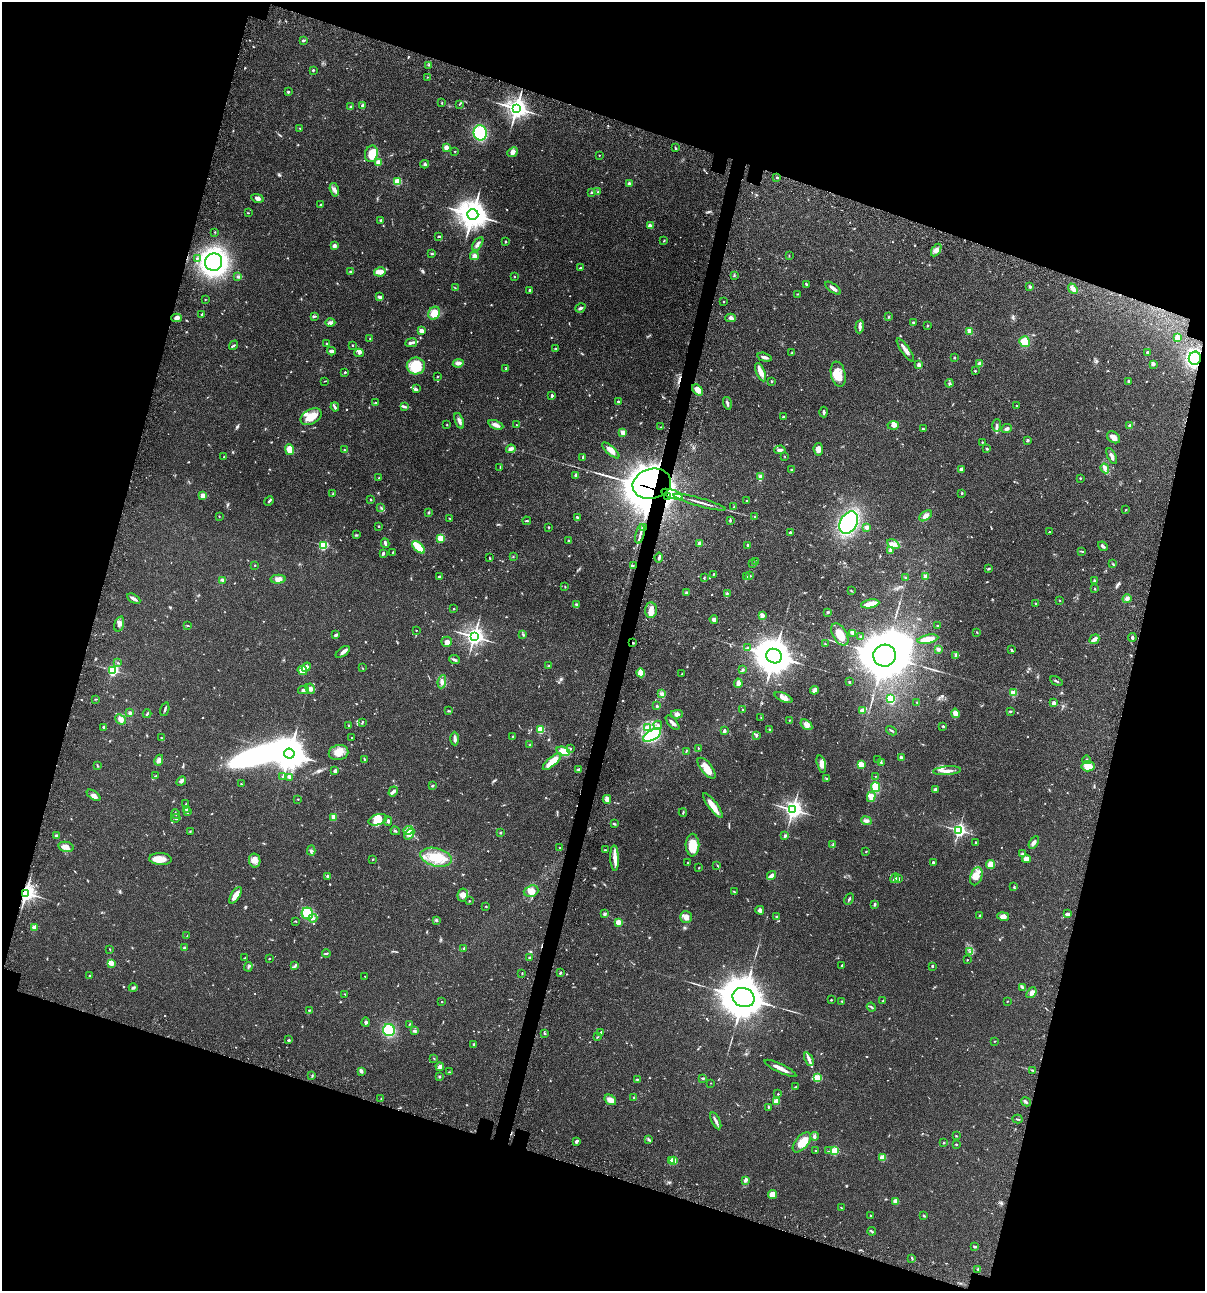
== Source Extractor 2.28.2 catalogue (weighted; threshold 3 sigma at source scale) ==
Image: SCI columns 234-5045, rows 120-5272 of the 5404 x 5390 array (HDU 1 of 3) = the unmasked area's bounding box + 8 px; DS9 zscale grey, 4 x 4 block average (1 PNG px = mean of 4 x 4 image px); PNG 1207 x 1293 px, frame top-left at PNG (2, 2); each listed source drawn as its Kron ellipse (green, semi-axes under 4 px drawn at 4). Shown black and unused: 35% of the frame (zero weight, under 3 of 4 exposures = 9% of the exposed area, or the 3 px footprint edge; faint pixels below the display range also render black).
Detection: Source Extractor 2.28.2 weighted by HDU 2 'WHT'. Background 0.0472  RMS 0.0054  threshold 0.0242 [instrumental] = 3 sigma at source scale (4.5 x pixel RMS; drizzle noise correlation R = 1.50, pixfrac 1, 0.05/0.05 arcsec/px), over >= 5 px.
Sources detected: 823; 3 too faint to see at this stretch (4 x 4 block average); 9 inside a brighter object's white glare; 2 cosmic-ray / hot-pixel residue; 1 long thin detection or spike segment (spike, bleed or trail) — neither listed nor drawn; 12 coinciding with a brighter row at this scale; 40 inside a brighter listed object's ellipse — not listed separately; of the other 756, all 500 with FLUX_AUTO >= 1.56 (the completeness limit of this list) listed and drawn (256 fainter detections not listed), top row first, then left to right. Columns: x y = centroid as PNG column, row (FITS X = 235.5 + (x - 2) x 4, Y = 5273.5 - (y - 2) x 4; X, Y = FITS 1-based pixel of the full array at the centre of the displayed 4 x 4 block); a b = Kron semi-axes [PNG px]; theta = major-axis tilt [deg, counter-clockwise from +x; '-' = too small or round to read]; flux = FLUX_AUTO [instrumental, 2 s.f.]
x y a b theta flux
303 40 3 2 - 5.2
428 65 2 2 - 1.9
313 70 2 2 - 7.6
427 77 2 2 - 1.7
288 92 2 2 - 4.6
442 103 2 2 - 2
459 104 4 2 - 2.7
363 106 4 3 - 8.3
351 107 3 2 - 10
516 108 4 3 - 2100
300 128 2 2 - 1.7
480 133 7 6 - 150
446 147 2 2 - 56
675 148 3 2 - 3.8
455 151 2 2 - 1.7
513 152 6 4 41 12
371 154 8 6 76 63
599 155 2 2 - 1.6
378 162 2 2 - 69
425 164 4 2 - 5.3
777 177 2 2 - 6.3
397 182 2 2 - 160
629 184 2 2 - 26
334 190 7 3 -75 10
591 192 3 2 - 2.6
598 192 2 2 - 2.2
258 198 6 4 -13 11
321 205 2 2 - 20
248 213 3 2 - 1.6
473 215 6 5 - 4500
381 220 2 2 - 2.3
650 226 3 3 - 13
215 232 2 2 - 2
439 236 3 2 - 2.7
664 241 3 2 - 2.2
505 242 2 2 - 3.9
478 244 7 2 58 7.4
335 246 4 4 - 6.4
936 250 7 4 58 12
432 254 3 2 - 4.6
474 256 4 4 - 12
789 256 3 2 - 1.7
197 258 2 2 - 1.8
214 262 9 8 - 1200
580 268 2 2 - 2.7
351 272 3 2 - 4.2
380 272 6 4 11 14
734 275 3 2 - 1.7
514 276 2 2 - 1.8
237 277 3 2 - 2.8
806 284 4 2 - 3.7
1030 287 3 3 - 5.1
455 288 3 2 - 2.3
833 288 9 3 -36 12
1073 289 6 3 -49 18
530 291 4 2 - 2.9
797 294 3 2 - 1.7
380 297 4 2 - 9.6
205 299 2 2 - 1.6
723 301 2 2 - 1.8
580 308 5 3 - 6.7
434 313 7 5 61 42
202 314 3 2 - 3.4
314 316 4 2 - 2.9
889 317 3 2 - 2.2
176 318 5 4 - 12
731 318 5 3 - 7.2
330 323 5 4 - 8.1
913 323 3 2 - 3.7
928 325 2 2 - 1.6
860 327 7 3 85 8.2
421 330 4 3 - 15
970 331 4 3 - 12
1177 337 2 2 - 72
370 338 2 2 - 4.1
1024 342 5 5 - 35
327 343 3 2 - 2.4
411 343 6 2 9 12
233 345 5 2 - 3.8
352 345 2 2 - 2.3
556 348 3 2 - 1.6
905 350 14 3 -55 21
331 351 4 3 - 8.2
1147 352 3 2 - 3.4
359 353 5 3 - 6.6
792 353 3 2 - 3
764 357 7 2 -15 9.4
954 357 3 2 - 2.2
1195 358 6 6 - 300
458 363 5 4 - 12
980 364 3 3 - 9.1
1153 364 4 3 - 7
919 365 2 2 - 41
416 366 9 8 - 92
506 369 3 2 - 2
975 371 2 2 - 7.2
345 372 2 2 - 6.5
761 372 10 3 -67 26
838 374 13 7 -79 51
438 376 3 2 - 2.4
325 381 3 2 - 1.6
772 381 3 2 - 2.3
1129 381 3 2 - 4.1
949 383 4 3 - 4.8
417 389 3 2 - 1.7
697 390 6 4 -48 22
552 396 3 2 - 5.7
376 402 2 2 - 1.6
618 402 2 2 - 3.4
727 403 6 2 -75 8.4
1016 405 2 2 - 3.5
404 406 3 2 - 3.4
335 407 4 3 - 6
824 412 5 2 - 5.9
311 417 11 7 27 48
783 417 3 2 - 2.9
459 421 8 3 -69 11
447 425 2 2 - 1.7
496 425 8 3 -24 14
517 425 3 2 - 1.6
893 425 5 4 - 11
997 426 6 3 88 6
1130 426 2 2 - 35
661 427 2 2 - 1.6
923 429 2 2 - 4.2
1007 429 5 3 - 8.1
623 432 2 2 - 64
1113 437 7 5 -36 17
1028 440 3 2 - 4.3
982 442 2 2 - 1.9
511 449 5 2 - 14
818 449 6 4 -83 18
987 449 2 2 - 12
290 450 5 4 - 42
345 450 3 2 - 2.5
611 450 11 3 -42 24
780 450 6 2 4 12
784 456 2 2 - 1.7
1112 456 8 2 -66 11
224 457 2 2 - 6
582 457 3 2 - 3.2
500 467 3 2 - 1.8
1105 468 5 3 - 8.6
961 469 2 2 - 36
792 470 4 2 - 2.8
576 475 4 3 - 8.6
761 477 4 3 - 11
379 478 2 2 - 2.7
1080 478 2 2 - 2.4
652 484 19 15 15 2800
962 493 2 2 - 8.6
333 494 2 2 - 2.9
672 494 11 2 -18 59
203 496 2 2 - 71
668 496 4 2 - 4.9
371 499 3 2 - 1.7
746 500 2 2 - 1.7
269 501 5 2 - 4.2
700 502 27 2 -16 18
381 507 4 2 - 2.9
734 507 2 2 - 1.9
1126 510 2 2 - 2.4
429 512 3 2 - 3
219 516 2 2 - 1.9
925 516 7 4 34 15
577 517 3 2 - 4.3
755 517 2 2 - 8
450 518 3 2 - 1.8
730 520 4 2 - 3.9
527 521 4 2 - 3.5
849 523 12 8 59 380
379 526 2 2 - 2.1
549 527 2 2 - 2.3
643 527 3 2 - 2.8
867 527 2 2 - 47
790 532 3 3 - 4.1
1049 532 2 2 - 1.9
640 534 10 2 76 11
356 535 3 2 - 2.8
440 538 2 2 - 180
569 541 2 2 - 11
385 543 5 2 - 5.5
699 544 2 2 - 44
893 544 6 3 -29 11
323 545 2 2 - 290
748 545 3 2 - 5.3
1103 546 5 2 - 8.9
418 547 8 3 -42 76
890 550 4 3 - 5.1
1082 551 3 2 - 2.9
393 552 3 2 - 1.6
383 553 2 2 - 5
513 557 2 2 - 1.7
659 557 5 2 - 7.7
490 558 2 2 - 2.8
756 561 3 2 - 4.1
752 563 2 2 - 1.6
1113 564 3 2 - 3.1
255 565 2 2 - 1.7
633 566 2 2 - 1.7
988 569 3 2 - 3.1
714 574 3 2 - 1.7
746 576 2 2 - 1.6
750 576 3 2 - 2.5
925 576 2 2 - 50
439 577 4 3 - 6.3
704 577 2 2 - 2.2
905 577 3 2 - 2.5
278 579 7 4 0 17
223 580 3 2 - 4.6
1094 581 3 2 - 5.4
565 587 3 2 - 1.8
1095 589 2 2 - 2.1
851 591 3 2 - 2.4
686 593 3 2 - 4.4
727 593 3 2 - 3
1127 598 4 3 - 9.6
134 599 7 2 -30 10
1059 600 2 2 - 1.9
1035 603 2 2 - 2.5
576 604 3 3 - 4.5
870 604 9 3 10 36
454 609 2 2 - 2.9
651 610 7 6 - 22
828 612 3 2 - 4.6
762 615 3 2 - 16
714 619 4 4 - 8.1
119 624 8 4 72 13
188 626 3 2 - 1.7
937 626 2 2 - 7.9
416 630 2 2 - 1.8
977 632 2 2 - 2.1
852 633 3 2 - 3.3
336 635 3 2 - 4.7
523 635 3 2 - 2.7
840 635 12 7 -60 52
860 636 2 2 - 2
474 637 3 3 - 1400
1132 637 4 2 - 6.9
928 639 10 3 11 50
1094 639 5 3 - 15
447 642 5 5 - 10
633 643 2 2 - 2.8
825 644 3 2 - 1.9
748 648 4 2 - 3.8
938 649 3 3 - 7.7
1011 650 3 2 - 4.1
343 652 8 3 36 10
955 655 3 2 - 3.6
774 656 8 7 - 6800
884 656 11 11 - 15000
455 660 5 2 - 5.5
118 663 2 2 - 2
549 666 2 2 - 1.7
306 667 5 4 - 17
362 668 2 2 - 1.7
743 669 2 2 - 1.9
113 670 2 2 - 520
302 670 5 4 - 29
641 673 4 3 - 35
682 674 2 2 - 2.1
1056 681 6 2 -29 4.2
442 682 7 3 82 9.2
849 682 3 2 - 2.9
738 683 4 3 - 16
310 689 5 4 - 16
303 690 5 3 - 9.2
814 690 4 3 - 16
1013 693 2 2 - 110
662 694 4 2 - 4.8
783 697 9 4 -24 19
96 699 2 2 - 2
891 699 4 4 - 78
917 702 2 2 - 1.6
1054 703 2 2 - 34
657 706 3 2 - 2.3
165 709 7 2 74 5.3
743 710 3 2 - 5.2
449 711 4 2 - 2.5
862 711 2 2 - 32
1010 711 3 2 - 2.2
130 713 3 2 - 6.3
955 713 5 3 - 20
147 714 4 2 - 4.1
677 714 6 4 2 9.8
761 718 3 2 - 1.7
121 719 5 4 - 15
789 720 2 2 - 1.6
362 722 4 2 - 2.5
672 723 9 2 -48 12
349 725 2 2 - 3.3
658 725 4 3 - 5.9
806 725 6 4 -36 13
943 726 3 2 - 4.3
104 727 3 2 - 4.2
648 727 4 3 - 6.3
541 729 2 2 - 160
769 730 3 2 - 3.6
724 731 3 2 - 6.6
891 731 6 2 -30 3.9
652 735 10 5 31 240
756 735 4 3 - 5.6
351 737 2 2 - 2.5
512 737 3 2 - 1.8
161 738 2 2 - 1.6
455 739 7 2 -88 14
530 745 2 2 - 2.4
571 748 2 2 - 2.3
698 748 2 2 - 3.4
563 751 7 4 -15 42
686 751 4 2 - 2
339 753 10 7 11 35
289 754 5 5 - 5600
901 757 3 2 - 9.1
159 760 5 4 - 11
365 760 4 2 - 3.9
877 760 3 2 - 1.9
1087 760 4 2 - 3.7
552 762 12 4 42 54
881 763 4 2 - 3.6
821 764 9 4 -75 21
861 764 3 2 - 46
97 766 3 2 - 2.2
1088 766 6 5 - 36
707 768 12 5 -51 32
579 769 3 2 - 3.4
335 771 4 3 - 7.1
947 771 14 3 4 17
156 776 3 2 - 3.5
282 776 2 2 - 1.7
876 776 2 2 - 1.7
290 778 4 3 - 7.3
827 779 2 2 - 2.3
181 781 5 3 - 6.1
241 784 2 2 - 2.2
432 786 3 2 - 3.2
875 787 5 3 - 82
935 789 3 2 - 8.8
393 791 5 4 - 8
93 795 8 4 -35 11
871 797 5 4 - 16
298 799 2 2 - 2
607 799 4 3 - 18
186 804 2 2 - 2.1
713 806 15 4 -52 37
186 809 4 2 - 4.8
793 810 3 3 - 1300
187 812 4 2 - 3.1
683 812 4 2 - 2.8
176 814 5 2 - 3.1
334 817 2 2 - 95
176 818 5 2 - 5.5
378 820 9 5 18 28
388 821 4 2 - 4.4
866 821 5 4 - 9.1
614 824 4 2 - 3.6
408 830 5 3 - 29
959 830 3 2 - 790
190 831 2 2 - 1.8
395 831 5 2 - 3.7
500 833 2 2 - 2.6
409 834 6 4 53 13
56 835 3 2 - 4.1
785 836 4 2 - 4.1
976 842 3 2 - 2.5
1034 842 7 3 59 9.9
692 845 11 7 -89 56
833 845 3 2 - 2.3
66 847 8 5 -12 20
560 848 2 2 - 1.7
311 850 5 2 - 6.2
605 850 3 2 - 3.4
866 851 2 2 - 2
1022 854 4 2 - 3
436 857 16 9 -13 69
615 858 13 4 -88 25
160 859 11 6 -4 31
372 859 2 2 - 1.6
1026 859 4 4 - 21
255 860 7 5 -78 16
933 862 3 2 - 4.5
688 863 2 2 - 5
717 865 2 2 - 1.6
990 865 4 3 - 35
699 867 3 2 - 2.2
328 876 3 3 - 5.5
771 876 5 2 - 18
976 876 9 6 72 25
895 878 5 3 - 6
898 878 4 3 - 7
1013 887 2 2 - 2.2
531 891 7 5 19 23
734 892 3 2 - 2.8
26 893 3 3 - 1400
235 895 9 4 59 21
463 895 6 5 - 15
849 899 6 2 62 4.5
469 901 2 2 - 2.6
875 904 3 2 - 5.5
486 906 2 2 - 2.1
760 910 4 4 - 8.9
307 914 6 5 - 70
605 914 4 3 - 4.8
1068 914 3 2 - 7.8
980 916 2 2 - 14
1003 916 6 4 -12 16
686 917 6 5 - 20
776 917 2 2 - 4.4
313 918 4 3 - 8.2
436 920 3 2 - 4.9
296 921 2 2 - 2
618 922 2 2 - 100
34 927 2 2 - 70
187 936 2 2 - 2.9
184 948 2 2 - 17
110 949 2 2 - 2.1
464 949 3 2 - 3.9
970 952 2 2 - 1.7
326 953 4 2 - 4.1
529 957 2 2 - 6.4
245 958 3 2 - 1.8
269 959 2 2 - 2.1
967 960 2 2 - 1.8
111 963 3 2 - 26
842 965 3 2 - 2.7
295 966 4 2 - 4.3
932 966 2 2 - 9
248 967 5 2 - 3.1
522 973 2 2 - 2
560 973 3 2 - 3.5
90 975 2 2 - 1.9
365 976 2 2 - 1.6
1022 987 4 2 - 4.3
133 988 4 2 - 4.4
1031 993 6 4 51 15
345 994 2 2 - 1.9
744 997 11 9 -23 10000
831 1000 2 2 - 2.8
842 1001 2 2 - 2.2
883 1001 4 2 - 4
1007 1001 2 2 - 1.7
442 1002 2 2 - 4.7
871 1007 5 2 - 4.4
309 1010 3 2 - 3.8
366 1022 5 3 - 5.2
409 1024 3 2 - 2
389 1030 6 6 - 110
414 1031 4 3 - 4.1
601 1032 2 2 - 3.2
544 1033 2 2 - 3.4
597 1037 3 2 - 1.8
288 1040 3 2 - 3.1
994 1041 2 2 - 1.6
474 1044 3 2 - 3.9
434 1058 2 2 - 1.8
809 1059 7 3 -66 10
440 1067 4 3 - 13
780 1068 17 2 -26 26
1032 1070 3 2 - 2.8
361 1071 4 3 - 8.9
449 1072 3 2 - 1.7
312 1076 3 2 - 2.7
439 1076 3 3 - 3
703 1078 2 2 - 4.8
817 1078 2 2 - 180
637 1079 3 2 - 2.3
711 1083 2 2 - 2.2
796 1087 3 2 - 2.7
778 1094 2 2 - 2.1
634 1097 2 2 - 5.3
381 1099 3 2 - 2.4
610 1100 6 4 -36 19
776 1101 2 2 - 89
1026 1102 5 2 - 5.4
768 1107 2 2 - 1.7
1018 1119 5 2 - 2.6
716 1121 9 3 -64 10
814 1136 4 3 - 5.2
956 1136 2 2 - 2.5
648 1139 3 2 - 1.9
576 1141 4 2 - 6.2
802 1142 12 6 49 37
944 1143 2 2 - 8.2
956 1144 3 2 - 2.1
815 1151 2 2 - 1.6
828 1151 3 2 - 1.8
835 1151 2 2 - 210
882 1158 2 2 - 110
671 1161 2 2 - 72
674 1161 2 2 - 72
745 1181 4 3 - 4.5
772 1194 4 4 - 27
896 1201 3 3 - 25
841 1207 2 2 - 2
871 1215 2 2 - 2.9
924 1216 3 2 - 3.5
872 1231 4 2 - 3.6
975 1247 2 2 - 4.8
912 1258 3 2 - 3
978 1269 3 2 - 2.8
Overlapping masked pixels (flux is a lower limit): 7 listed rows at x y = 1195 358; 652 484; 672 494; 668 496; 640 534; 633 643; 26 893
Diffuse or blended objects may show on this block-average render without a row.